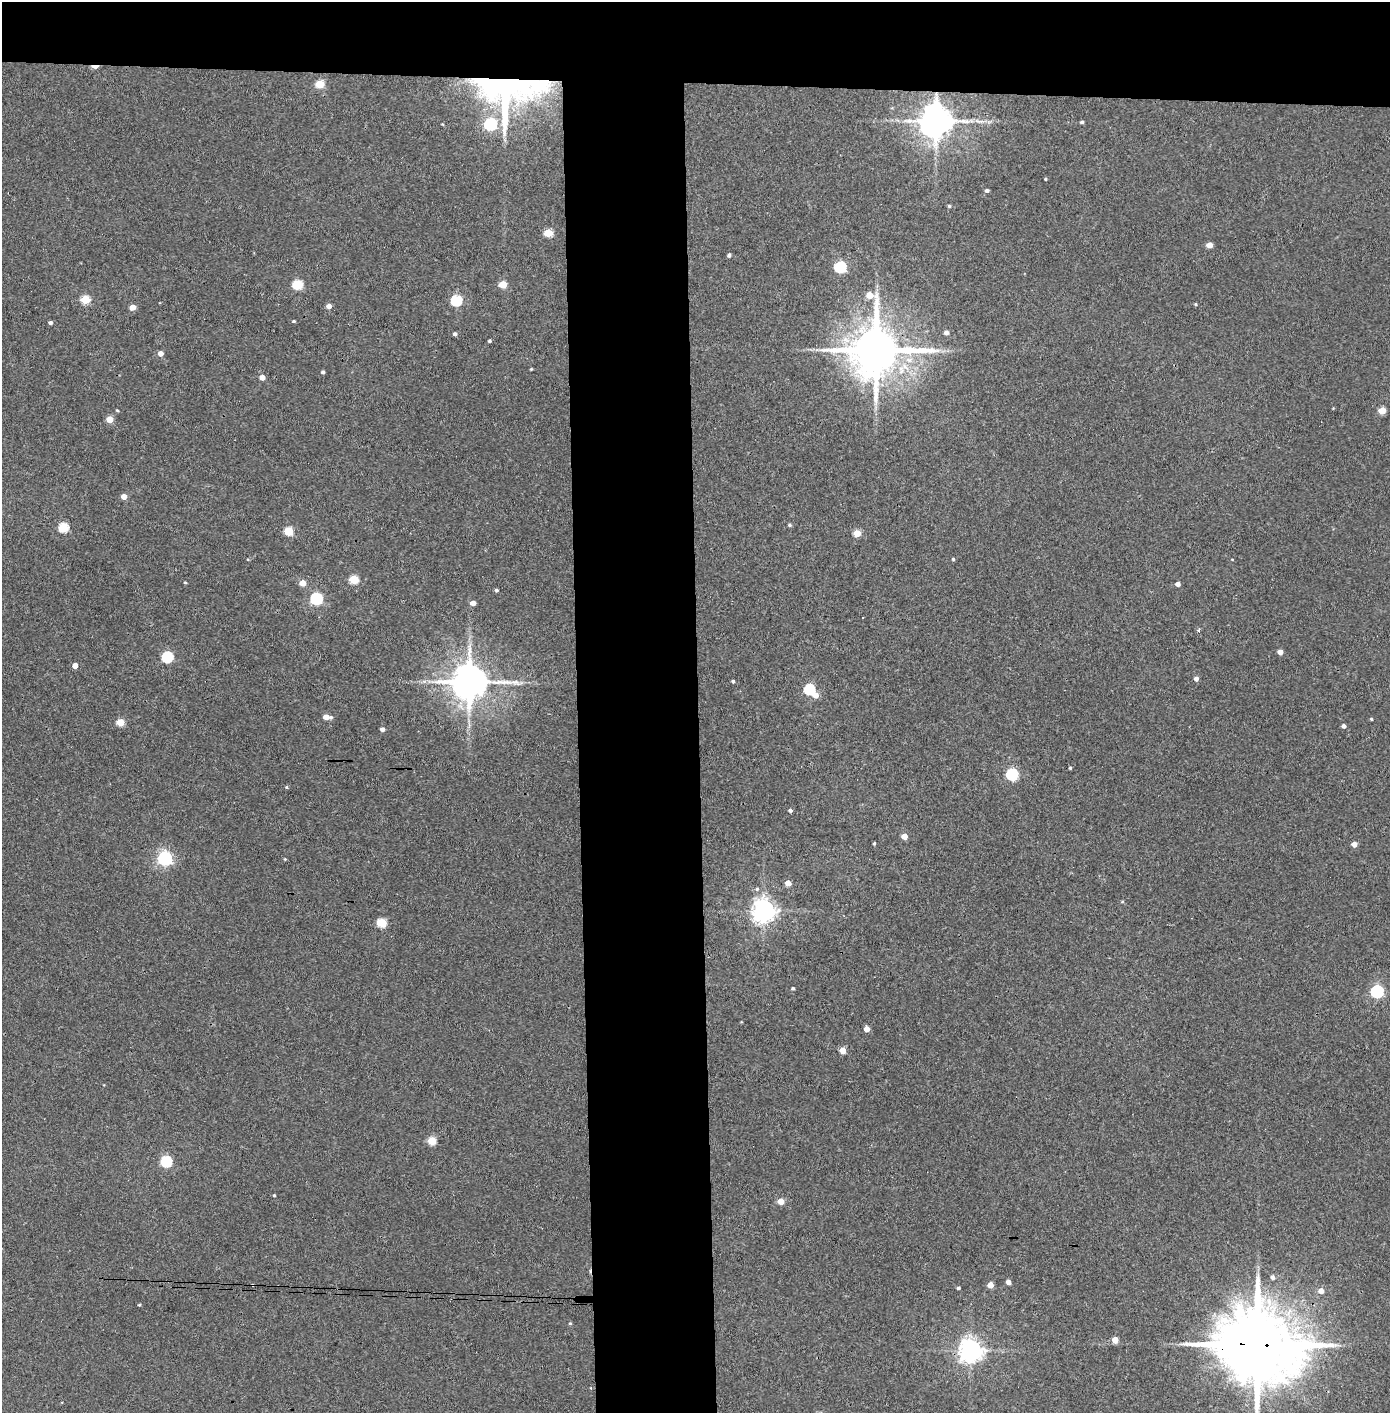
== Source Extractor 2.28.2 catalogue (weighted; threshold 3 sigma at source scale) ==
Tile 2 of 3 x 3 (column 2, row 1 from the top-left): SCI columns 1468-2855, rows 2826-4236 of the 4321 x 4242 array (HDU 1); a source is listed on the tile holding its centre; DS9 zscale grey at full resolution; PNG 1392 x 1415 px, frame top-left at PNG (2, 2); no overlay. Shown black and unused: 14% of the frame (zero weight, under 3 of 4 exposures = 6% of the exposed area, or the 3 px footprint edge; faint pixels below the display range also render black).
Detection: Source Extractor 2.28.2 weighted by HDU 2 'WHT'; one run over the whole footprint, this tile lists its part. Background 0.0881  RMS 0.0057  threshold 0.0255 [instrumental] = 3 sigma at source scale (4.5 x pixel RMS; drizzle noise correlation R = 1.50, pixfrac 1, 0.05/0.05 arcsec/px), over >= 5 px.
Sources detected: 94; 1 inside a brighter listed object's ellipse — not listed separately; the other 93 listed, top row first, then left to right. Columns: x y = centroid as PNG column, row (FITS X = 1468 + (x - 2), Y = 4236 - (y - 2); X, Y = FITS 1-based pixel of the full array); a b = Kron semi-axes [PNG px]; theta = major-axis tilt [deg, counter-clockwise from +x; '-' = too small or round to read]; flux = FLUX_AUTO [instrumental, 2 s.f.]
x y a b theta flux
95 66 7 3 1 7.3
320 84 5 5 - 19
507 91 71 45 0 170
936 121 9 9 - 1200
1082 122 4 3 - 0.94
1045 179 3 3 - 0.55
987 191 4 4 - 1.5
949 206 4 4 - 0.83
548 233 5 5 - 20
1209 245 5 4 - 6.9
729 255 5 4 - 1.2
840 267 6 5 - 54
503 284 5 5 - 15
297 285 6 5 - 28
85 299 5 5 - 24
456 301 5 5 - 50
1195 304 4 4 - 0.63
329 306 5 4 - 3.6
132 307 5 4 - 6.6
294 321 4 3 - 0.63
50 323 4 4 - 1.3
946 333 5 5 - 2.5
455 334 4 4 - 1.3
489 341 3 3 - 0.99
876 350 17 15 -82 3200
160 353 5 5 - 3.4
531 369 3 3 - 0.53
323 372 4 3 - 1.3
262 377 4 4 - 4.7
117 410 4 3 - 0.57
1382 411 5 4 - 12
110 419 5 4 - 9.2
124 496 4 4 - 4.7
790 525 5 4 - 0.87
63 527 5 5 - 35
289 531 5 5 - 23
857 533 5 4 - 12
953 559 4 4 - 0.71
354 579 5 5 - 24
185 582 4 3 - 0.63
302 583 5 4 - 7.5
1178 584 4 4 - 2.5
496 590 4 3 - 1.1
316 599 6 5 - 70
473 603 4 4 - 4.5
1199 630 4 3 - 1.4
1280 652 4 4 - 3.7
167 657 6 5 - 51
75 666 4 4 - 4.3
1196 679 4 4 - 2.5
733 681 3 3 - 0.97
469 682 11 10 - 1700
809 689 5 5 - 39
816 695 5 5 - 5.2
326 717 7 4 -2 5.4
1371 719 4 3 - 0.53
120 722 5 5 - 14
1344 726 4 4 - 1.8
382 729 4 4 - 2.3
1070 768 4 3 - 0.72
1012 774 6 6 - 59
286 787 4 4 - 0.67
790 810 4 3 - 1.4
904 836 5 4 - 6.6
874 843 4 3 - 0.6
1354 844 4 4 - 4.3
165 858 6 6 - 140
285 859 4 4 - 0.51
788 883 4 4 - 5.7
757 889 6 5 - 0.96
1122 901 5 3 - 0.59
764 911 7 7 - 480
382 923 5 5 - 29
793 988 3 3 - 1
1377 991 6 5 - 85
866 1029 4 4 - 5.9
843 1050 4 4 - 7.8
432 1141 5 5 - 20
166 1161 5 5 - 53
274 1195 3 3 - 0.62
781 1201 5 4 - 9.1
1273 1277 5 5 - 2
1008 1282 4 4 - 3.3
253 1285 3 3 - 0.62
990 1285 4 4 - 6.9
958 1288 3 3 - 1.1
1321 1291 5 4 - 4.7
139 1305 5 3 - 0.53
570 1323 4 4 - 0.65
1115 1340 5 4 - 6
1257 1345 24 18 -9 8200
971 1350 7 7 - 460
591 1388 4 3 - 0.38
Overlapping masked pixels (flux is a lower limit): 6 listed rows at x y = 95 66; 507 91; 936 121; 876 350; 253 1285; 1257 1345
Isophote crosses this tile's border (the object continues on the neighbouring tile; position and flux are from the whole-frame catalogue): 1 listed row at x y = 1257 1345